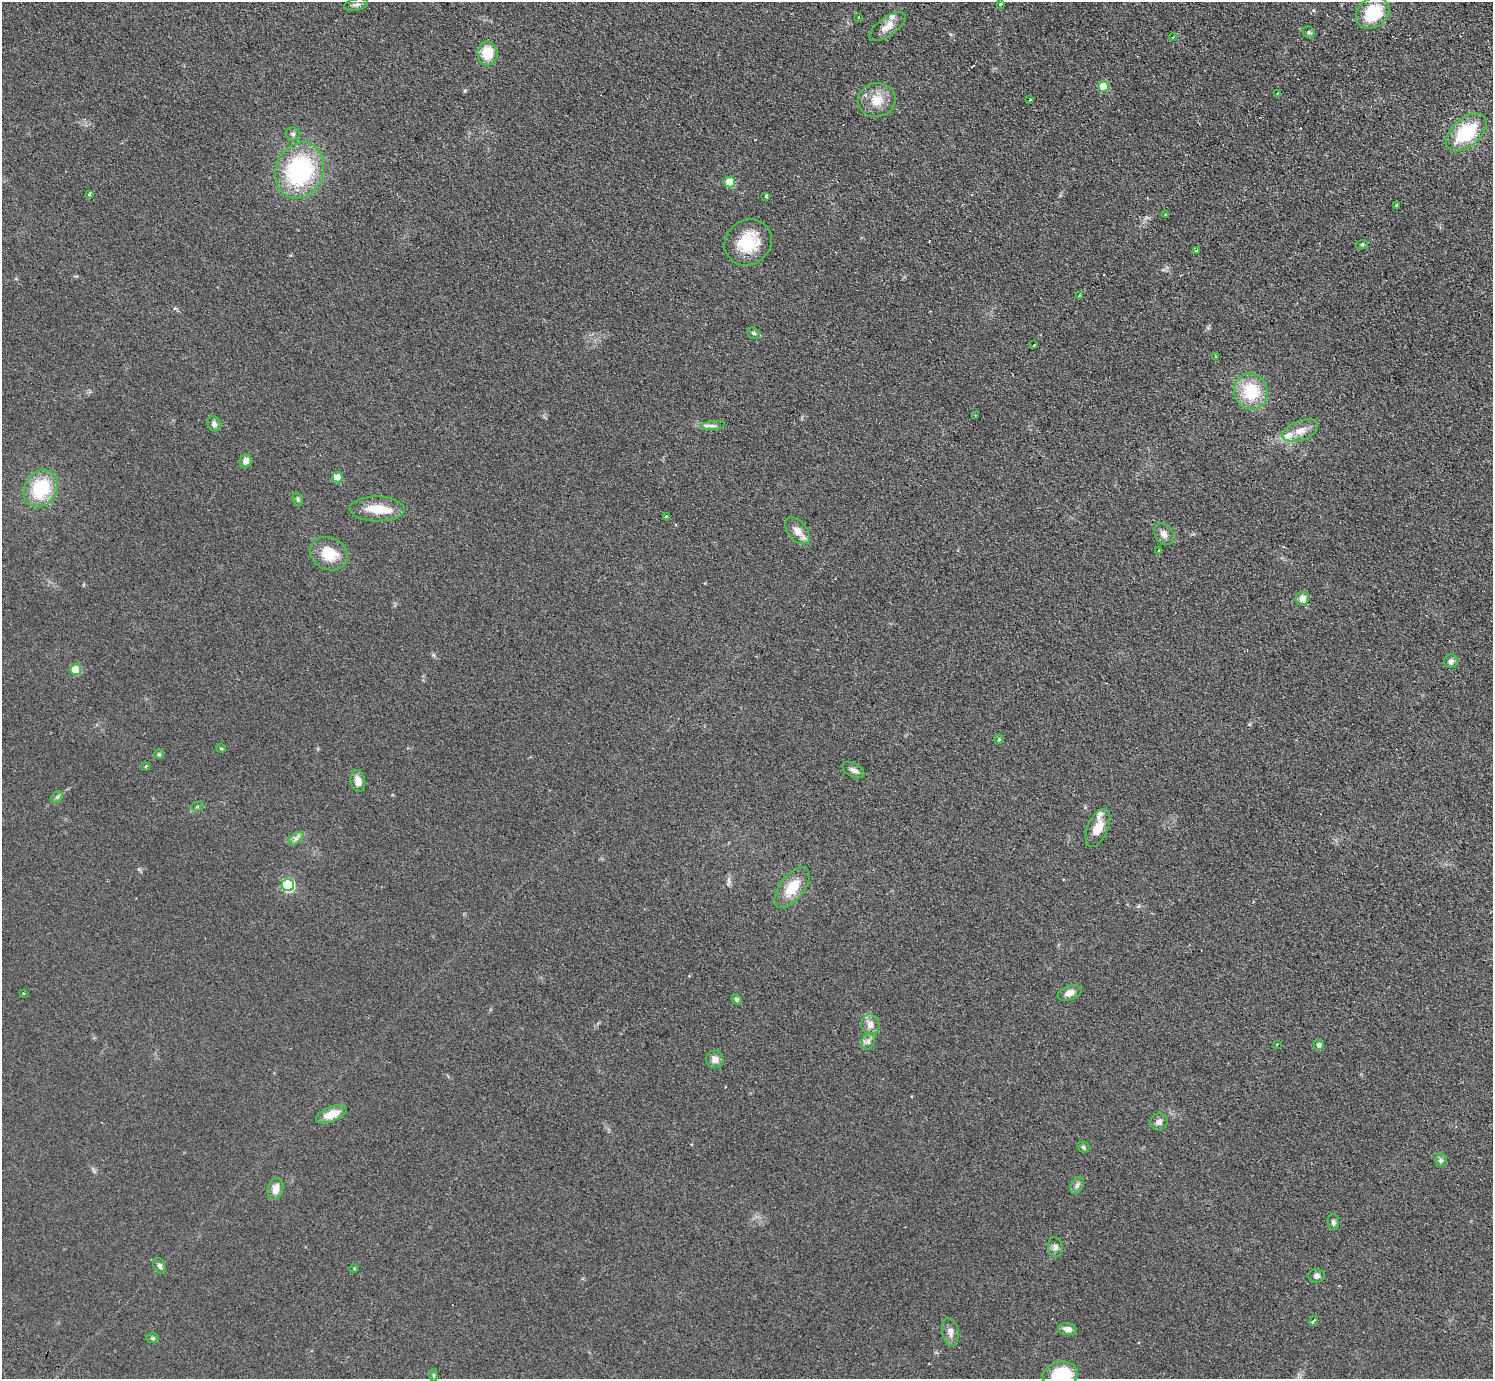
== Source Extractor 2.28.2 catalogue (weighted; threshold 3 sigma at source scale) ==
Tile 10 of 4 x 4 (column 2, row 3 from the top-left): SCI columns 1531-3021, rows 1582-2958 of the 6042 x 6058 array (HDU 1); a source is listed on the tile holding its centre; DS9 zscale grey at full resolution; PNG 1495 x 1381 px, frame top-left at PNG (2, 2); each listed source drawn as its Kron ellipse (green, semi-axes under 4 px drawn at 4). Shown black and unused: <1% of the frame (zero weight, under 2 of 3 exposures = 3% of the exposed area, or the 3 px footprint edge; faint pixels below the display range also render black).
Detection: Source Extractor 2.28.2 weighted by HDU 2 'WHT'; one run over the whole footprint, this tile lists its part. Background 0.0829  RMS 0.0076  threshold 0.0344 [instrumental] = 3 sigma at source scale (4.5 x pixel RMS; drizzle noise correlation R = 1.50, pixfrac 1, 0.05/0.05 arcsec/px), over >= 5 px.
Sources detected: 91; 1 inside a brighter object's white glare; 4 cosmic-ray / hot-pixel residue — neither listed nor drawn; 4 inside a brighter listed object's ellipse — not listed separately; the other 82 listed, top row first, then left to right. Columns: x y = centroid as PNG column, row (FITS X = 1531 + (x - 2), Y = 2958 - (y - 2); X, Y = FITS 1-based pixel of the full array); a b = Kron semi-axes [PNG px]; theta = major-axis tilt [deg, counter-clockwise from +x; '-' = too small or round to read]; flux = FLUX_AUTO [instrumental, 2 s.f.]
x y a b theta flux
1000 4 3 3 - 9.4
356 5 12 6 11 2.7
1373 13 18 14 37 35
859 17 3 2 - 0.6
887 27 21 9 35 7.9
1309 32 6 5 - 1.5
1173 37 4 2 - 0.66
487 53 12 10 -87 18
1104 87 5 5 - 22
1277 94 4 3 - 1.5
877 100 19 17 11 13
1030 100 3 2 - 0.91
1466 132 24 14 40 42
293 134 7 7 - 1.8
300 170 28 24 71 91
730 182 5 5 - 20
89 194 3 3 - 0.99
766 196 3 3 - 2
1397 205 3 3 - 2
1166 215 3 3 - 1.8
748 242 25 22 39 27
1362 244 6 4 19 1
1196 251 4 3 - 3.5
1079 295 3 2 - 1.1
753 333 7 5 -29 1.7
1034 345 3 2 - 1.1
1216 356 3 3 - 1.7
1251 392 18 16 -69 32
975 415 2 2 - 0.85
214 424 7 6 - 2.9
713 426 12 4 5 2.7
1300 431 18 9 20 8.1
246 461 7 6 - 4.7
337 477 5 5 - 12
41 489 20 16 58 39
298 499 7 5 -69 1.2
377 509 27 12 -1 16
666 517 4 3 - 2.4
797 531 16 9 -51 7.3
1164 534 12 8 -57 4.2
1159 550 3 3 - 3.9
329 554 19 16 -25 18
1302 598 7 6 - 5.8
1451 661 7 6 - 3
76 670 5 5 - 22
999 739 5 3 - 0.74
221 748 5 4 - 0.95
159 754 5 5 - 0.98
146 766 4 2 - 0.72
853 770 12 6 -29 3
358 781 11 7 -80 6.2
57 797 6 5 - 1.4
197 807 6 4 19 0.9
1098 828 20 10 67 10
296 838 9 4 37 2.5
288 885 6 6 - 69
792 888 24 12 53 18
23 993 3 2 - 0.57
1069 993 12 7 20 4.3
736 999 5 5 - 1.4
870 1025 10 9 - 5.1
868 1041 8 6 70 2.6
1277 1044 3 2 - 0.82
1319 1045 5 5 - 2.6
715 1059 9 8 - 4.8
331 1114 16 7 21 12
1159 1122 9 8 - 3.4
1083 1147 6 5 - 1.3
1441 1160 6 6 - 1.6
1077 1185 9 6 63 2.3
275 1189 11 7 76 7
1333 1222 8 6 -83 1.9
1055 1247 10 7 -83 3
160 1266 8 6 -62 2
354 1268 5 3 - 0.69
1316 1276 8 6 5 2.6
1313 1321 5 3 - 2
1067 1329 9 6 -7 4.8
950 1332 14 8 -79 4.5
153 1338 6 5 - 1.2
434 1375 6 4 -90 1.1
1060 1375 18 13 12 33
Overlapping masked pixels (flux is a lower limit): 1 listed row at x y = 331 1114
Isophote crosses this tile's border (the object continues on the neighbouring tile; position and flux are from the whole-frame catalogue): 1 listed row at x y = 1060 1375